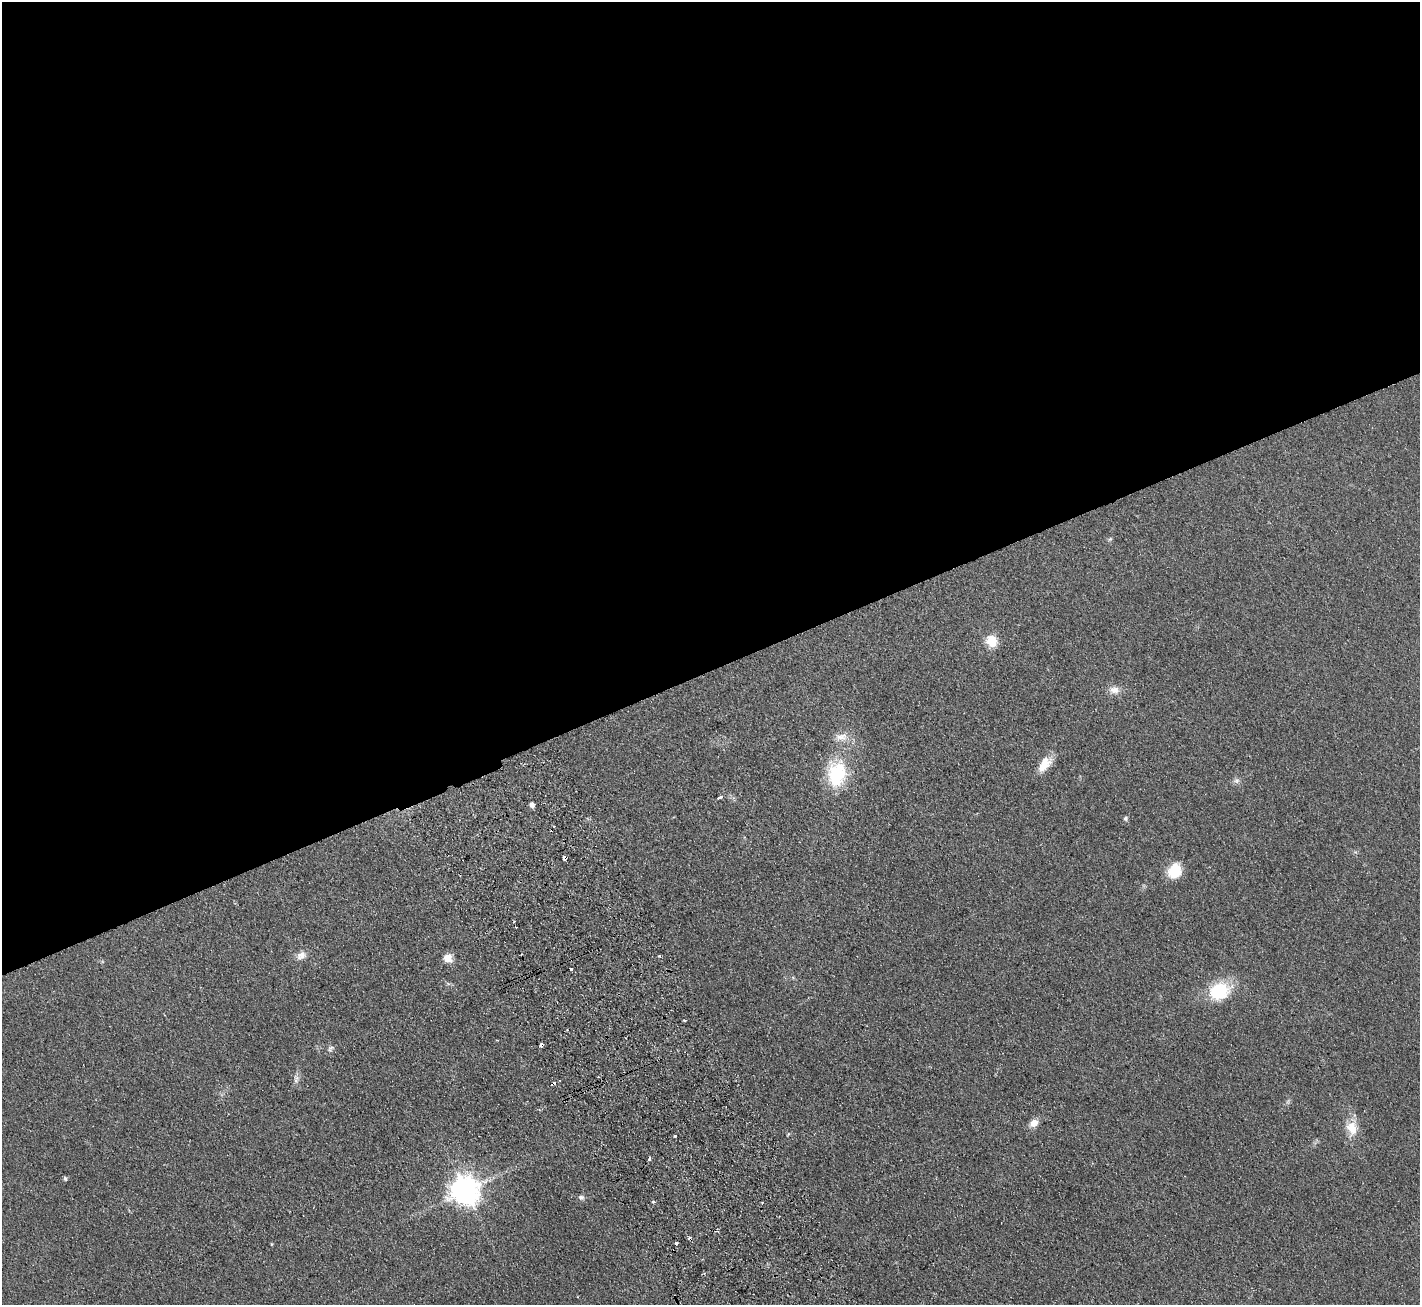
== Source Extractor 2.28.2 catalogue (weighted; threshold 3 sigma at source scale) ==
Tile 2 of 4 x 4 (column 2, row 1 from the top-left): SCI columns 1472-2889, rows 4095-5397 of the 5776 x 5715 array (HDU 1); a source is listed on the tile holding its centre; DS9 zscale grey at full resolution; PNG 1422 x 1307 px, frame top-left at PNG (2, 2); no overlay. Shown black and unused: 52% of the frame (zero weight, under 2 of 3 exposures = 3% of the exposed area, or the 3 px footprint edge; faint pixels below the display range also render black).
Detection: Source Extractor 2.28.2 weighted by HDU 2 'WHT'; one run over the whole footprint, this tile lists its part. Background 0.0927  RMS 0.0099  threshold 0.0446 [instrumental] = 3 sigma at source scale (4.5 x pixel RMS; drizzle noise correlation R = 1.50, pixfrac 1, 0.05/0.05 arcsec/px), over >= 5 px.
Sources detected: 36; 6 cosmic-ray / hot-pixel residue — not listed; the other 30 listed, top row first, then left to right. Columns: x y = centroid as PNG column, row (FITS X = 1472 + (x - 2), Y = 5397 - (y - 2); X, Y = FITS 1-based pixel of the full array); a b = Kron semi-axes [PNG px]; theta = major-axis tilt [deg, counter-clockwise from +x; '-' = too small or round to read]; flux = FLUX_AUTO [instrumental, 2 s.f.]
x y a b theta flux
1110 539 7 4 45 1.4
992 641 14 12 -53 14
1114 690 15 10 -6 7.6
841 737 19 11 2 10
1044 764 21 11 52 15
837 774 33 22 83 54
1236 781 8 8 - 3.2
719 797 5 3 - 4.8
532 804 5 4 - 6.6
1125 818 5 5 - 1.9
565 858 4 3 - 71
1175 871 18 14 68 22
301 955 13 10 34 6.8
659 956 3 3 - 1.2
448 958 10 9 - 8.9
571 969 3 3 - 4
1219 991 26 20 20 41
541 1045 4 3 - 12
331 1048 10 7 44 3
296 1080 12 6 69 4
554 1083 4 3 - 12
1034 1123 12 8 32 6.9
1352 1128 19 14 -74 16
675 1136 3 3 - 1.7
649 1159 3 3 - 4.8
65 1178 5 4 - 2.1
465 1190 9 9 - 1300
581 1197 8 6 -13 2.8
653 1202 3 3 - 2.5
676 1243 3 3 - 3.1
Overlapping masked pixels (flux is a lower limit): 3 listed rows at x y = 565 858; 541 1045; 554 1083